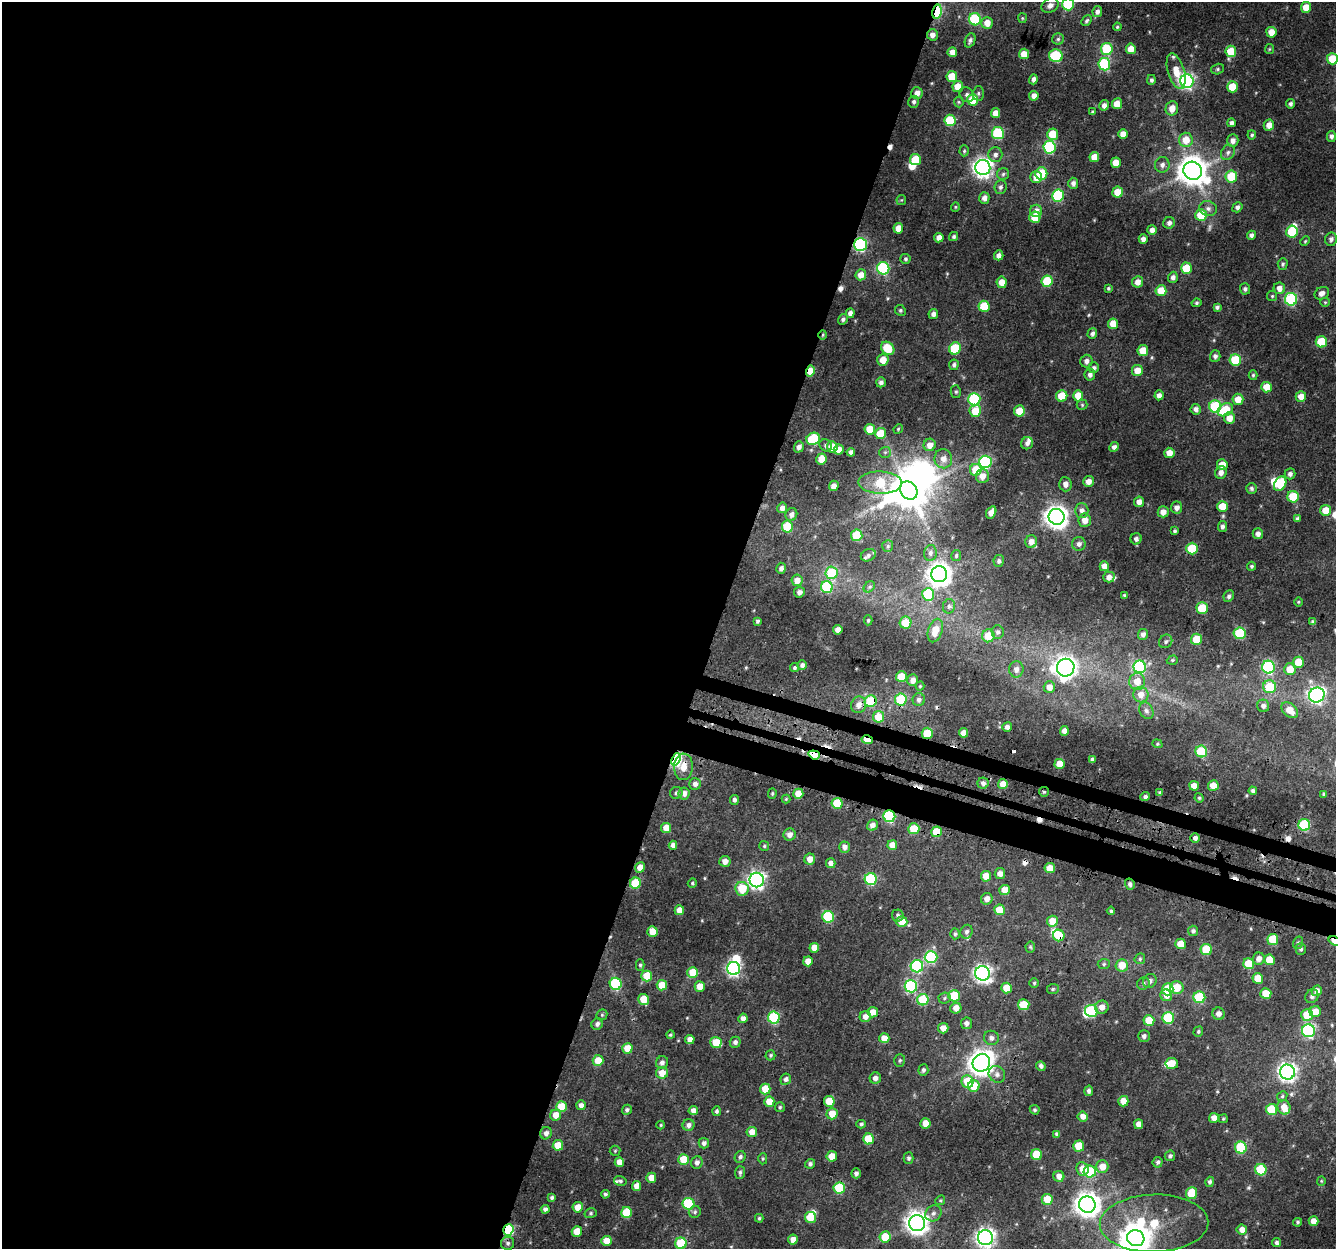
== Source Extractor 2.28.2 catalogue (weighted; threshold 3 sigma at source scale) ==
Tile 5 of 4 x 4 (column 1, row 2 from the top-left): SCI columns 32-1365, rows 2822-4068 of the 5393 x 5593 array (HDU 1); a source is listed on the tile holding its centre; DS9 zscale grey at full resolution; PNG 1338 x 1251 px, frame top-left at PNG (2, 2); each listed source drawn as its Kron ellipse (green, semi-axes under 4 px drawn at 4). Shown black and unused: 56% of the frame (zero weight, under 3 of 4 exposures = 4% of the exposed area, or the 3 px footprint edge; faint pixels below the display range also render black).
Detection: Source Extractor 2.28.2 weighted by HDU 2 'WHT'; one run over the whole footprint, this tile lists its part. Background 0.0291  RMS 0.0037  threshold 0.0166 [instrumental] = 3 sigma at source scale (4.5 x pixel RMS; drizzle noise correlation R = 1.50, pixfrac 1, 0.0396/0.0396 arcsec/px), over >= 5 px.
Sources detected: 540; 1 too faint to see at this stretch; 9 inside a brighter object's white glare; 12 cosmic-ray / hot-pixel residue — neither listed nor drawn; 11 inside a brighter listed object's ellipse — not listed separately; of the other 507, all 500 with FLUX_AUTO >= 0.359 (the completeness limit of this list) listed and drawn (7 fainter detections not listed), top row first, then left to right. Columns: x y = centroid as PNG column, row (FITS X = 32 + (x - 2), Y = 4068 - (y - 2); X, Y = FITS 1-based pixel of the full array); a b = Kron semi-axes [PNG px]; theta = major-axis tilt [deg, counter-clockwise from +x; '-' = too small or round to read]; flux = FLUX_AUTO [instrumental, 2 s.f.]
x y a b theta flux
1068 4 6 6 - 28
1050 5 9 7 29 1.6
1306 7 5 5 - 6.8
937 12 7 4 79 47
1097 12 5 5 - 1.4
1022 18 5 4 - 0.45
975 19 6 6 - 30
1087 21 6 4 46 0.68
987 23 6 6 - 4.1
1117 27 4 4 - 0.51
1271 32 5 5 - 3.6
932 35 6 5 - 2.2
1058 39 6 5 - 0.74
970 40 7 5 66 1.1
1107 49 6 5 - 24
1131 49 5 5 - 4.8
1269 49 5 4 - 0.43
1231 51 5 5 - 11
952 52 5 4 - 2.7
1024 54 5 5 - 4.7
1056 56 7 6 - 26
1332 59 5 5 - 11
1104 64 6 6 - 34
1218 69 6 5 - 0.7
1176 71 18 8 -73 6.1
952 77 5 5 - 9.3
1033 79 5 4 - 1.4
1151 80 5 4 - 0.89
1187 81 7 6 - 100
958 87 5 5 - 5.9
1232 87 5 5 - 9
917 93 6 5 - 2.6
978 93 7 5 87 0.81
967 95 8 7 - 1.2
1034 96 5 4 - 2.1
973 100 6 5 - 10
914 102 6 5 - 1
959 102 5 5 - 0.47
1117 104 5 5 - 4.8
1290 104 4 4 - 0.99
1104 105 5 4 - 1.7
1172 108 7 6 - 3.4
1093 112 3 3 - 0.55
996 113 5 4 - 3.6
950 120 6 5 - 19
1231 123 4 4 - 1.3
1269 125 5 5 - 3.3
998 133 6 6 - 30
1053 134 5 5 - 9.6
1123 134 5 4 - 3
1252 135 4 4 - 0.69
1331 136 5 4 - 1.2
1186 140 7 7 - 6
1233 141 6 5 - 2.3
1049 147 6 6 - 41
964 151 5 4 - 0.53
1228 152 8 6 60 1.4
995 155 7 7 - 1.6
1094 157 5 5 - 4.5
915 160 6 5 - 11
1116 163 5 5 - 4.7
1162 165 8 7 - 1.7
983 168 7 7 - 220
1193 171 9 8 - 660
1003 174 6 6 - 0.82
1041 174 6 6 - 19
1231 176 6 6 - 14
1036 177 6 5 - 3.3
1073 183 5 5 - 1.5
1000 187 7 6 - 1
1117 192 5 5 - 6.9
1058 195 6 6 - 31
984 198 6 5 - 2
901 200 5 5 - 0.44
955 207 5 4 - 0.45
1237 207 5 4 - 1.1
1208 209 9 7 -18 1.6
1036 211 6 6 - 2.5
1201 215 6 5 - 11
1035 217 6 5 - 9.9
1169 223 6 5 - 1.5
898 228 5 5 - 4.4
1152 230 5 4 - 1.8
1292 232 6 6 - 19
1251 235 4 4 - 1.4
954 237 5 4 - 0.79
939 238 5 4 - 2.7
1143 239 4 4 - 1.6
1331 239 7 6 - 1.3
1305 241 5 4 - 0.44
860 244 6 6 - 66
999 255 5 4 - 1.9
905 259 5 5 - 0.69
1283 264 6 5 - 0.68
883 268 6 6 - 40
1186 268 5 5 - 12
861 275 5 5 - 3.7
1173 277 5 5 - 1.5
1047 281 6 5 - 18
1002 282 5 5 - 4.1
1138 282 6 5 - 2.8
1108 288 3 3 - 0.53
1279 288 6 5 - 2.4
1245 289 5 5 - 1
1161 291 5 5 - 7.5
1322 293 8 6 28 1.8
1272 296 5 5 - 0.56
1291 299 6 6 - 50
1325 302 5 4 - 0.44
1197 303 5 4 - 0.61
984 306 5 5 - 15
1217 307 4 4 - 0.94
900 310 5 5 - 0.68
850 313 5 4 - 1.5
933 314 5 4 - 1.4
843 319 5 4 - 0.92
1113 324 5 5 - 4.6
1092 334 5 5 - 1.1
823 335 5 3 - 0.39
1321 342 5 5 - 16
888 348 7 6 - 11
955 348 6 5 - 20
1143 351 5 5 - 7.7
1215 356 5 5 - 1.3
883 360 6 5 - 4.8
1235 360 6 6 - 17
1086 361 6 6 - 1.5
954 365 5 5 - 0.92
1094 368 5 5 - 1.2
810 371 6 4 75 5.5
1137 371 5 5 - 4.3
1090 374 6 5 - 1.4
1253 375 5 4 - 0.58
881 382 5 4 - 1.3
1267 387 5 5 - 6.5
956 392 6 5 - 0.74
1159 395 5 4 - 1.6
1062 396 6 5 - 9.5
1078 396 5 5 - 6.1
1301 396 5 5 - 3.5
974 399 6 6 - 38
1238 399 6 5 - 4.7
1082 405 5 5 - 0.54
1215 406 6 6 - 31
1196 409 5 5 - 1.5
1225 410 8 6 29 15
975 411 6 5 - 6.7
1019 411 5 5 - 6.2
1229 418 6 5 - 3.7
870 429 5 5 - 6.4
898 429 5 4 - 0.4
881 433 5 5 - 8.1
813 439 7 6 - 21
1027 443 6 5 - 1.5
826 445 7 5 -41 1
930 445 6 6 - 3
799 447 6 5 - 1.9
832 447 5 5 - 8.6
1114 447 5 4 - 1.5
839 449 5 5 - 4
851 452 4 4 - 1.5
885 452 6 5 - 0.7
1169 453 5 5 - 4.1
821 459 5 5 - 6.1
943 459 9 8 - 2.9
985 462 6 6 - 50
1222 464 5 5 - 4
976 470 6 5 - 10
1221 472 6 5 - 2.1
1290 474 5 5 - 1.3
982 476 7 6 - 3.2
1088 481 5 5 - 2.8
880 483 22 11 -2 21
1065 484 7 6 - 2.1
1280 484 8 5 59 12
834 486 5 5 - 2.9
1251 488 5 5 - 0.9
909 490 10 8 -52 1200
1293 497 6 5 - 14
1139 502 5 5 - 2.2
1222 506 5 5 - 6.9
1177 507 6 5 - 1.9
782 508 5 5 - 2.5
1082 510 7 7 - 1.9
1326 510 5 5 - 6.3
991 512 6 4 58 3.1
1163 512 5 5 - 2.6
791 514 7 5 67 1.7
1056 517 8 8 - 330
1297 519 4 4 - 0.82
1085 520 6 6 - 3.4
787 527 6 5 - 14
1222 527 5 4 - 1.1
1175 531 4 3 - 0.69
1258 534 5 5 - 1.6
857 535 5 5 - 19
1136 539 5 5 - 1.4
1031 542 6 6 - 2.7
1079 544 7 7 - 1.5
888 546 6 5 - 0.76
1192 548 6 5 - 16
930 553 8 6 80 1.3
868 555 8 6 26 0.98
956 555 5 5 - 0.65
999 561 6 5 - 0.91
1104 566 5 4 - 3
1252 566 4 4 - 0.63
781 568 5 5 - 1.7
832 573 6 6 - 20
939 574 8 8 - 320
1109 577 6 5 - 2
797 580 6 6 - 3.6
827 587 6 6 - 30
869 587 6 4 45 0.65
799 592 5 5 - 1.6
928 594 6 6 - 23
1124 595 3 3 - 0.47
1229 596 6 5 - 0.89
1298 602 5 3 - 0.36
949 606 7 6 - 1
1202 608 5 5 - 16
868 620 5 4 - 0.54
758 621 4 3 - 0.64
1313 622 4 4 - 0.96
905 623 6 5 - 8.5
838 630 5 4 - 2.8
935 630 12 7 72 5.4
998 632 7 6 - 1
1240 633 6 6 - 26
1143 634 5 5 - 1.4
988 636 6 6 - 6.5
1197 639 5 5 - 11
1166 641 7 6 - 0.84
1172 660 5 4 - 0.53
1298 662 5 5 - 6.9
802 665 5 4 - 1.2
795 667 5 4 - 0.67
1140 667 6 6 - 56
1268 667 6 6 - 54
1066 668 9 8 - 240
1016 669 8 7 - 1.9
1290 669 6 6 - 5.6
901 677 5 5 - 10
913 680 6 5 - 2.5
1137 681 8 8 - 4.1
920 686 4 4 - 0.46
1049 687 6 5 - 2.8
1270 687 6 6 - 15
1141 695 8 7 - 3.4
1317 695 8 7 - 110
901 699 6 6 - 23
919 700 6 6 - 1.3
871 701 6 5 - 20
859 705 8 7 - 2.6
1263 706 6 6 - 1.4
1290 710 9 6 -41 4.6
1146 711 9 6 -61 1.3
879 717 6 5 - 9.5
1007 727 5 4 - 1.9
1064 731 5 4 - 1.8
927 733 5 5 - 13
964 733 5 4 - 3.4
867 740 6 4 -16 7.8
1157 744 5 4 - 0.5
1201 751 6 6 - 23
814 755 6 3 -20 27
676 759 6 4 69 61
1092 759 4 3 - 0.91
1060 764 5 5 - 6.3
683 767 13 9 88 4.8
983 783 5 5 - 1.5
695 784 6 6 - 1.8
1003 784 5 5 - 3.7
1194 786 5 5 - 3.3
1213 786 5 5 - 4.6
1253 791 4 4 - 0.99
1044 792 5 4 - 0.51
676 793 6 6 - 0.94
684 793 6 5 - 2.3
772 793 5 4 - 0.5
1160 793 4 4 - 0.68
798 794 5 5 - 5.9
1324 794 4 3 - 0.62
1145 797 5 4 - 0.92
1199 798 5 4 - 0.56
786 799 4 4 - 0.38
734 800 5 4 - 1.1
837 803 5 5 - 13
889 816 6 6 - 40
872 825 6 5 - 2
1304 825 6 6 - 33
666 828 5 5 - 5.6
914 829 5 5 - 9.7
936 832 5 5 - 10
790 835 6 6 - 2.4
1195 838 5 4 - 1.6
673 845 4 4 - 1.9
892 845 5 5 - 3.9
764 846 5 5 - 0.57
845 847 5 5 - 2
810 859 5 5 - 3.3
725 861 5 5 - 2.7
831 863 5 4 - 2
640 867 5 5 - 4.1
1050 868 5 5 - 4.5
1000 874 5 5 - 2.1
986 876 5 5 - 6
871 879 6 6 - 35
757 880 7 7 - 140
635 883 5 5 - 17
692 883 5 4 - 0.51
1130 884 5 4 - 1.1
742 889 7 6 - 10
1005 890 5 5 - 4.1
987 899 6 5 - 2.1
679 910 5 4 - 4.1
1000 910 5 5 - 7.8
1111 911 4 4 - 0.54
898 915 6 6 - 0.79
828 917 6 6 - 30
1052 921 5 5 - 5.9
902 922 5 5 - 8.4
652 931 5 5 - 5.5
1193 931 5 5 - 0.95
967 932 7 6 - 1.1
955 934 5 4 - 0.68
1059 935 6 5 - 10
1273 939 5 5 - 13
1335 941 7 4 -20 11
1298 943 6 5 - 0.72
1181 944 5 5 - 6.5
1030 947 5 5 - 0.5
814 948 5 5 - 4.2
1206 949 6 5 - 19
1301 949 6 5 - 0.77
931 957 6 6 - 41
1140 959 6 5 - 0.62
1259 959 6 6 - 2.2
1269 960 5 5 - 7.8
808 961 5 5 - 4.1
1104 964 6 5 - 0.65
1249 964 5 5 - 11
640 965 5 4 - 0.62
1122 965 6 6 - 6.2
917 966 6 6 - 44
734 968 6 6 - 100
693 972 5 5 - 9
982 973 7 7 - 150
647 976 5 5 - 11
1258 978 5 5 - 8.5
1150 981 7 6 - 1.3
1034 983 4 4 - 0.49
616 984 6 6 - 30
1143 984 6 6 - 0.9
662 985 5 5 - 7.7
700 986 5 5 - 4.2
911 986 6 6 - 51
1007 988 5 5 - 7.4
1177 988 7 6 - 7
1053 989 6 5 - 0.65
1168 989 6 5 - 12
1317 991 5 5 - 2.5
1266 994 5 5 - 9.1
1166 995 6 5 - 2.7
954 996 6 5 - 15
1312 996 7 6 - 1.3
1199 997 6 6 - 25
944 998 6 5 - 0.73
643 999 5 5 - 8.8
923 1000 6 5 - 17
1024 1005 5 5 - 14
1102 1007 7 6 - 2.5
956 1008 6 5 - 3
1091 1011 6 6 - 37
873 1012 5 5 - 3.9
1315 1012 6 5 - 4.4
1219 1014 6 6 - 1.8
602 1015 6 5 - 0.56
1307 1015 6 6 - 9.7
774 1017 6 6 - 37
865 1017 6 5 - 2.5
743 1018 5 4 - 2
1168 1018 6 6 - 28
1149 1020 5 5 - 7.7
966 1023 6 5 - 1.6
597 1024 6 5 - 1.3
943 1028 5 5 - 2.9
1308 1031 6 6 - 61
1198 1032 5 4 - 0.59
670 1035 4 4 - 0.53
1144 1036 6 6 - 1.2
884 1038 5 5 - 4.1
991 1038 7 7 - 1.5
690 1039 4 4 - 2.7
716 1042 5 5 - 8.9
735 1042 5 5 - 1.3
627 1048 5 5 - 5.9
770 1055 5 5 - 0.66
598 1060 5 5 - 5.9
900 1060 6 5 - 0.65
662 1063 6 6 - 1.3
981 1063 9 8 - 410
1172 1063 6 5 - 6.5
1041 1066 5 4 - 1.2
923 1070 6 5 - 0.97
1287 1072 7 7 - 180
662 1073 6 6 - 4.2
997 1074 9 8 - 1.6
875 1078 6 5 - 1.6
786 1079 5 5 - 1.2
967 1082 6 6 - 11
974 1086 6 5 - 9.1
765 1089 5 5 - 8
1089 1091 5 4 - 1
1282 1096 5 4 - 0.61
829 1101 5 5 - 8.1
1123 1101 5 5 - 4.1
769 1102 5 5 - 5.6
581 1105 5 5 - 1.6
561 1107 5 5 - 9.3
780 1107 5 5 - 0.54
1284 1107 7 6 - 4
1272 1109 5 5 - 17
627 1110 5 5 - 0.93
693 1110 5 4 - 1.9
1035 1110 5 4 - 0.65
717 1111 5 4 - 0.78
832 1114 5 5 - 5.3
556 1115 5 5 - 4.8
1083 1116 5 5 - 2.7
1214 1118 5 5 - 2.7
1223 1119 4 4 - 0.46
925 1123 5 5 - 4.5
861 1124 5 4 - 0.65
1139 1124 5 4 - 2.6
661 1125 4 4 - 0.4
689 1125 6 5 - 1.5
752 1132 5 5 - 3.7
546 1133 6 5 - 1.7
1057 1134 4 4 - 1.1
868 1139 5 5 - 13
704 1143 5 5 - 1.3
558 1145 5 5 - 7.6
1079 1146 5 5 - 10
1241 1148 6 6 - 26
615 1151 5 5 - 0.49
1037 1155 5 5 - 12
832 1156 5 5 - 5.2
1170 1156 5 5 - 0.92
740 1157 6 5 - 1
908 1158 5 5 - 0.82
683 1159 5 5 - 8.9
763 1159 6 4 89 0.5
619 1162 5 4 - 3.7
697 1162 6 5 - 1.4
1158 1162 5 5 - 0.87
810 1164 5 5 - 1.1
1102 1167 6 6 - 4.6
1082 1169 7 6 - 4.4
1261 1170 6 5 - 22
1090 1171 6 6 - 19
740 1172 6 5 - 0.83
856 1173 5 5 - 1.1
1059 1176 5 5 - 2.9
651 1178 5 5 - 4.3
620 1181 6 5 - 0.72
1321 1181 5 4 - 0.42
1210 1182 5 4 - 0.91
636 1186 5 4 - 3
839 1188 6 5 - 22
1191 1193 6 5 - 13
605 1194 4 4 - 0.74
552 1198 4 4 - 0.75
1047 1199 5 5 - 7.6
940 1200 5 4 - 0.46
689 1204 6 6 - 26
1087 1205 8 8 - 400
578 1207 5 5 - 5.6
545 1209 4 4 - 1.3
626 1212 5 5 - 13
695 1212 6 6 - 0.8
591 1213 6 5 - 0.62
933 1213 8 7 - 1.6
811 1217 6 5 - 9.9
759 1218 4 3 - 0.51
1313 1221 5 5 - 3.9
1297 1222 4 4 - 0.64
917 1223 8 8 - 330
1154 1223 54 29 1 30
508 1230 6 5 - 33
1242 1230 5 5 - 2.8
577 1231 5 5 - 6.7
885 1237 6 5 - 10
985 1238 7 7 - 200
1136 1238 9 8 - 650
793 1240 5 4 - 3.4
606 1241 5 5 - 5.3
508 1243 6 6 - 1
681 1243 6 5 - 18
1276 1243 5 4 - 0.96
Overlapping masked pixels (flux is a lower limit): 18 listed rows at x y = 937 12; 860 244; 823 335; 810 371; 871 701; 927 733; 867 740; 814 755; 676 759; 683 767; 1044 792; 889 816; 936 832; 1130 884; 1059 935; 1335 941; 1090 1171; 508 1230
Isophote crosses this tile's border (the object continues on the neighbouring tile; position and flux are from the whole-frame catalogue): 6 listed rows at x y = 1068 4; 1332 59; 1326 510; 1335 941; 1136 1238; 681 1243